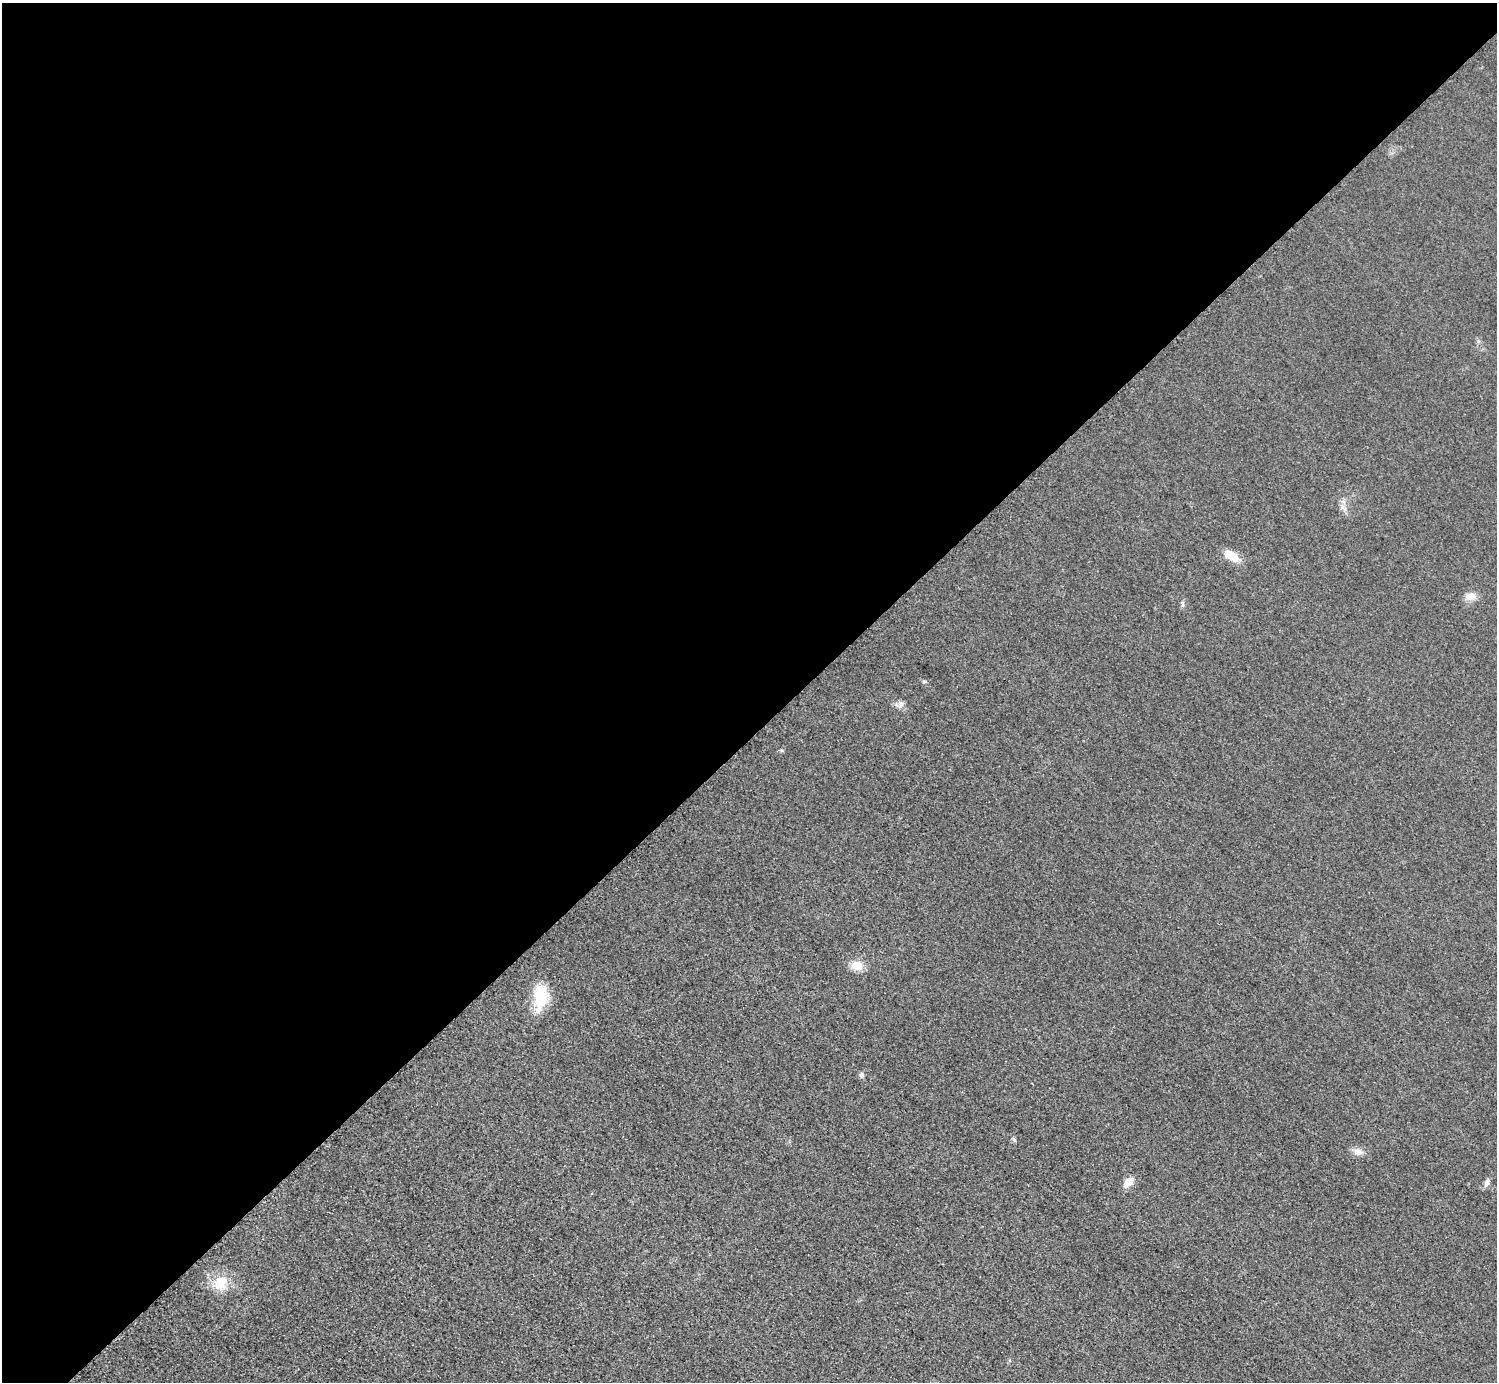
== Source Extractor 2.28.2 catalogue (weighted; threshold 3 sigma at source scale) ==
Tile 2 of 4 x 4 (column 2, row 1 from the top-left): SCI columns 1509-3003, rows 4455-5834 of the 6004 x 6004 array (HDU 1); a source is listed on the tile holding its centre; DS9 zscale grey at full resolution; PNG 1499 x 1384 px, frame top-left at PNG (2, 3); no overlay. Shown black and unused: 53% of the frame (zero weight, under 3 of 5 exposures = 1% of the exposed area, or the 3 px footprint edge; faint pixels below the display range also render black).
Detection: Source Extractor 2.28.2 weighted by HDU 2 'WHT'; one run over the whole footprint, this tile lists its part. Background 0.0182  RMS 0.0054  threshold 0.0244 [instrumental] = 3 sigma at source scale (4.5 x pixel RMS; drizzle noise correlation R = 1.50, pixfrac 1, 0.05/0.05 arcsec/px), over >= 5 px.
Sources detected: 13; all 13 listed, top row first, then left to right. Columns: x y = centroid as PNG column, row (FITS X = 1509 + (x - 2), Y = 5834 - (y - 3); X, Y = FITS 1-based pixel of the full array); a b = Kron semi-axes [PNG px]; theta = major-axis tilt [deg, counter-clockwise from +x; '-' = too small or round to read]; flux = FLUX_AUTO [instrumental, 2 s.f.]
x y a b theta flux
1232 556 20 10 -31 7.9
1471 596 14 10 16 4.4
1182 605 8 4 -82 1.1
924 681 6 4 1 0.73
901 705 10 7 60 2
857 966 15 11 -14 6.9
540 997 35 16 85 17
861 1075 5 5 - 1.9
1014 1140 6 5 - 0.9
1358 1152 14 8 -5 3.4
1128 1182 15 9 47 5
1487 1183 11 6 64 2
220 1283 21 16 57 12